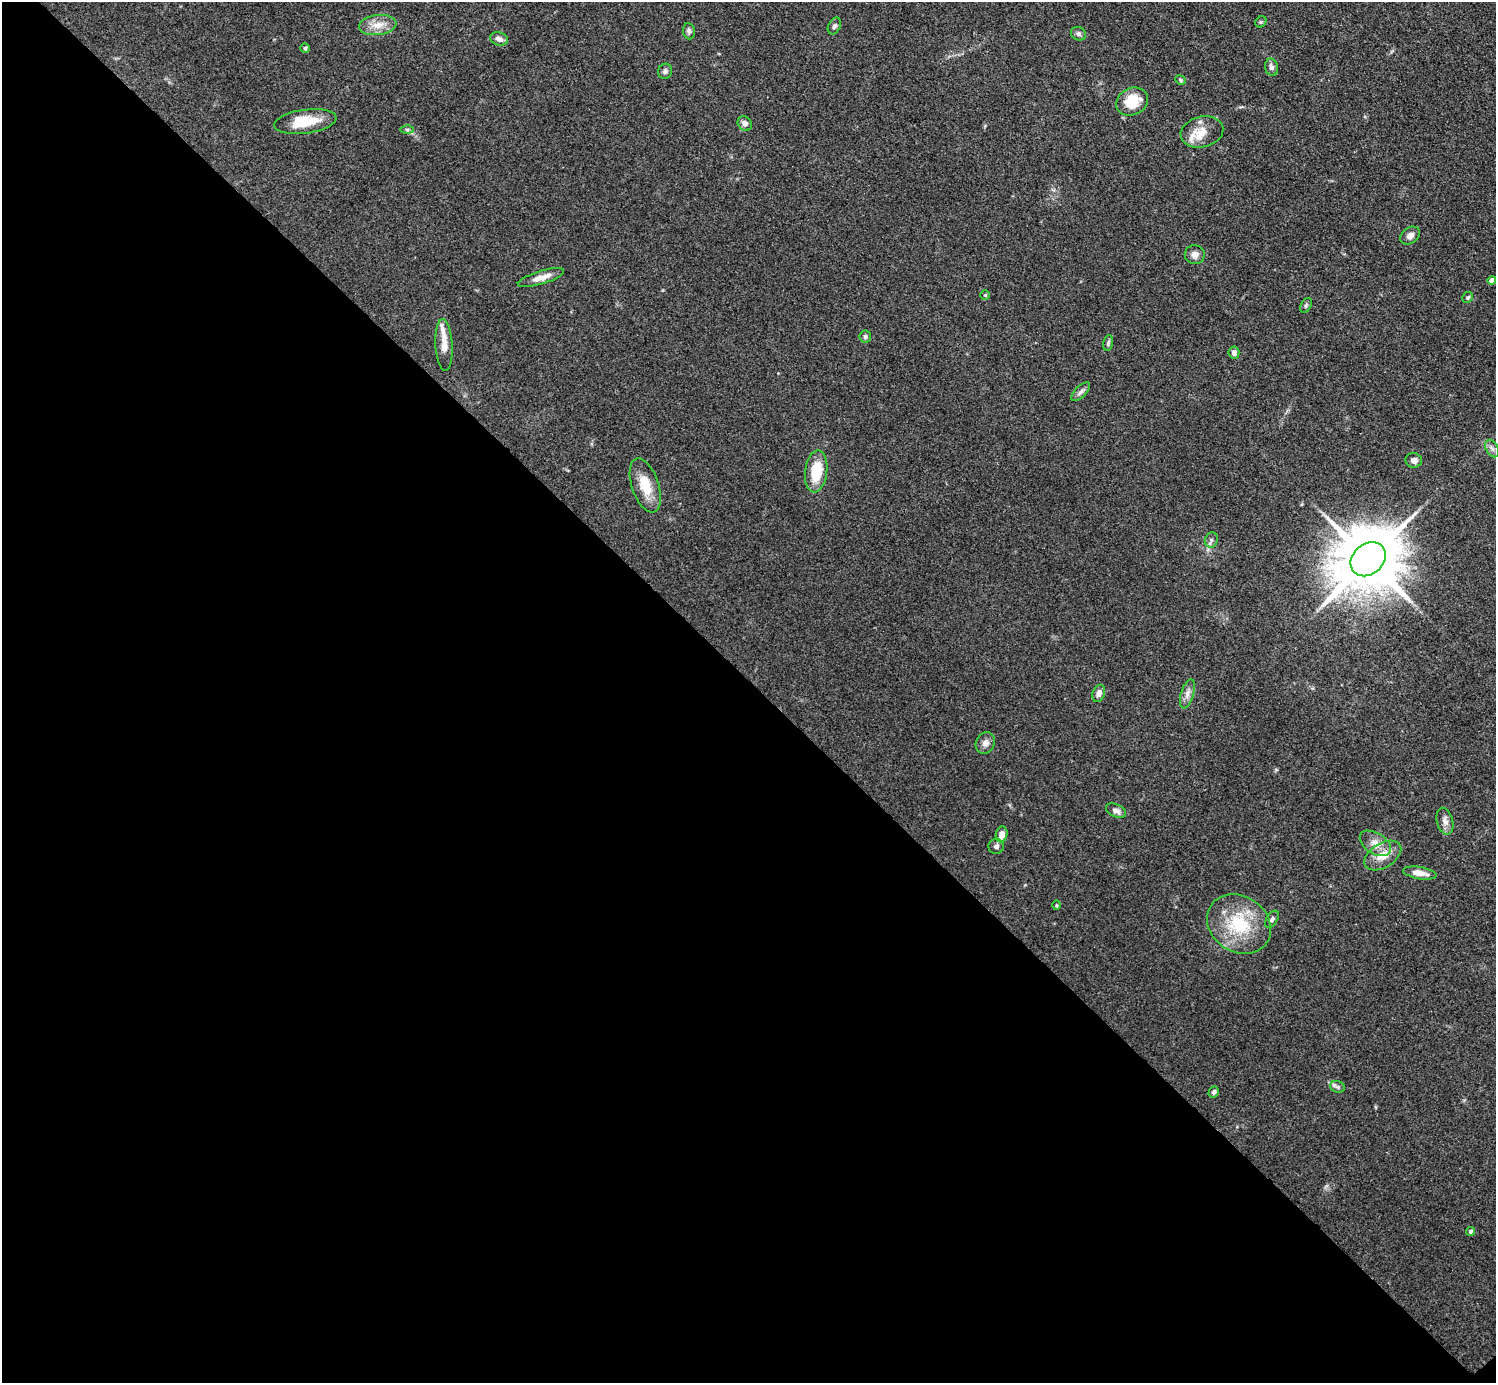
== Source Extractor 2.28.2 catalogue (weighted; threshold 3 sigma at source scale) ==
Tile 14 of 4 x 4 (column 2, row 4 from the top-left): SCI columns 1504-2997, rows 164-1544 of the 5993 x 5993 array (HDU 1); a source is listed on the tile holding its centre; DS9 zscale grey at full resolution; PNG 1498 x 1385 px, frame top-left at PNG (2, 2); each listed source drawn as its Kron ellipse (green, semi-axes under 4 px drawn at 4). Shown black and unused: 51% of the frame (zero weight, under 3 of 4 exposures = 1% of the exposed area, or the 3 px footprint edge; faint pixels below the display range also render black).
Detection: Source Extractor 2.28.2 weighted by HDU 2 'WHT'; one run over the whole footprint, this tile lists its part. Background 0.0995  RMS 0.0065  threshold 0.0292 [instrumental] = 3 sigma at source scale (4.5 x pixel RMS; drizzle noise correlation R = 1.50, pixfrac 1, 0.05/0.05 arcsec/px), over >= 5 px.
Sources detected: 52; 3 inside a brighter listed object's ellipse — not listed separately; the other 49 listed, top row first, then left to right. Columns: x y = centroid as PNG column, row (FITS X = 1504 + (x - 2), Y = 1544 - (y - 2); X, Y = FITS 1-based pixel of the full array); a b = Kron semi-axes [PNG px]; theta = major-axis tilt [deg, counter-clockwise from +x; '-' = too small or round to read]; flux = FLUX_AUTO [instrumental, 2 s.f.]
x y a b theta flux
1261 22 6 5 - 1
378 25 19 10 7 8.1
834 26 9 6 63 1.8
689 31 8 6 -82 1.8
1078 34 8 6 -31 2
499 39 9 6 -17 3.4
305 48 4 4 - 1.7
1271 67 9 6 -78 2.4
665 71 7 7 - 1.9
1180 80 5 4 - 0.98
1132 102 16 13 29 18
305 122 31 12 8 20
745 124 8 6 -48 3.1
407 130 6 4 -1 1.1
1202 132 22 15 14 11
1410 236 11 8 35 3.8
1195 255 10 9 - 3.4
541 278 24 6 17 6.6
1492 280 4 4 - 5.5
985 295 5 5 - 0.84
1468 297 6 5 - 1.3
1306 305 8 5 63 1.2
865 337 6 6 - 1.5
1108 343 8 5 79 1.3
444 345 26 8 -87 8.2
1234 353 6 5 - 2.6
1081 392 12 5 45 2.3
1492 448 9 6 -62 2.3
1414 460 8 7 - 3
816 471 21 11 83 21
645 485 28 13 -71 16
1211 540 8 6 66 1.9
1368 559 19 15 41 6000
1099 693 9 6 71 3.7
1187 694 15 6 74 3.8
985 743 11 9 61 3.6
1116 811 11 6 -24 2.8
1445 821 13 8 -75 3.7
1002 834 8 6 74 5.8
1375 843 17 10 -32 7.1
996 846 8 7 - 2.3
1383 856 20 12 32 10
1420 873 17 6 -9 6.2
1056 905 5 3 - 0.62
1272 919 9 5 55 1.7
1239 924 34 28 -34 38
1337 1087 8 5 -21 1.6
1214 1092 6 5 - 1.5
1470 1231 4 4 - 1.3